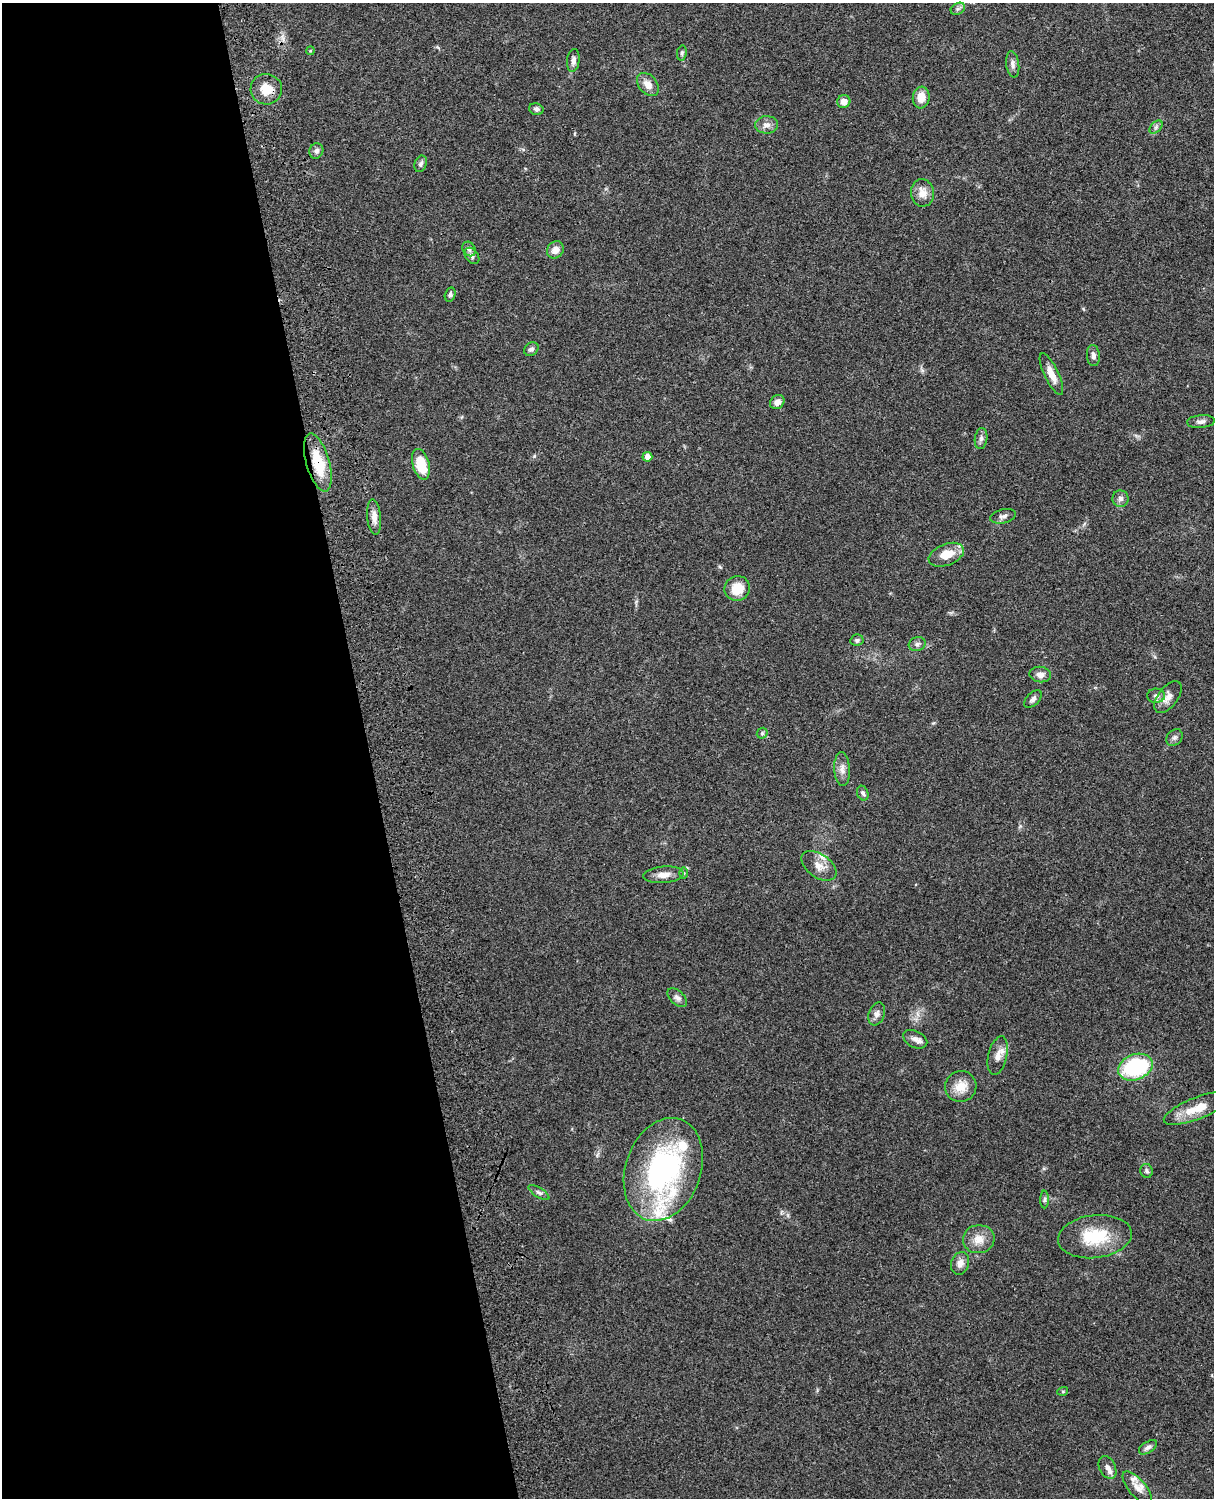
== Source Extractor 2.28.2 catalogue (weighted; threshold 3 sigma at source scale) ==
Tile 5 of 4 x 3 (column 1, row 2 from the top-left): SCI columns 119-1330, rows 1660-3155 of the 5088 x 4928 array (HDU 1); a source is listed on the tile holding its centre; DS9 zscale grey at full resolution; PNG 1216 x 1500 px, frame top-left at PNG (2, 3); each listed source drawn as its Kron ellipse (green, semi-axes under 4 px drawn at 4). Shown black and unused: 30% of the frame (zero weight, under 3 of 4 exposures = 6% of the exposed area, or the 3 px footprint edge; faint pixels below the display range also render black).
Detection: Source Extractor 2.28.2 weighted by HDU 2 'WHT'; one run over the whole footprint, this tile lists its part. Background 0.0884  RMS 0.0061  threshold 0.0275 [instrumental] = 3 sigma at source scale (4.5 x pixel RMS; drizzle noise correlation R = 1.50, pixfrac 1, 0.05/0.05 arcsec/px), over >= 5 px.
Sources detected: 70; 6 inside a brighter listed object's ellipse — not listed separately; the other 64 listed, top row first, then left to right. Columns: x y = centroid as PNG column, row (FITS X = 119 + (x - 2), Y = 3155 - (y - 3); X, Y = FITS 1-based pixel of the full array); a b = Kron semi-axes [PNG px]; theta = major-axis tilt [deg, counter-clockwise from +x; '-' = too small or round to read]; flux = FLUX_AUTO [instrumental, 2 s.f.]
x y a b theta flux
958 9 7 5 30 1.4
310 51 4 3 - 0.58
682 53 7 5 82 1.2
573 60 11 6 84 2.5
1013 64 13 6 -82 2.6
648 84 13 9 -50 5.3
266 89 16 15 - 9.8
921 98 11 8 82 7.3
844 102 6 6 - 4.7
536 109 7 5 -16 1.7
767 125 11 8 1 3.5
1156 127 8 5 45 1.5
316 151 8 7 - 2.2
421 164 8 6 69 1.7
922 193 14 11 -82 6
469 249 8 6 -55 1.8
555 250 9 8 - 5
472 256 9 6 -53 1.8
450 295 7 5 74 1.4
531 349 8 6 39 1.8
1093 356 10 6 -85 2.4
1051 374 23 7 -64 7.1
777 402 8 6 42 3.6
1201 422 14 6 4 2.5
981 438 10 6 82 2
647 457 5 5 - 4
318 462 30 11 -74 21
421 464 15 8 -74 17
1120 499 8 8 - 2.3
1003 516 13 7 12 2.6
374 517 18 7 -85 4.3
946 555 18 10 21 10
737 588 13 12 - 11
857 640 6 5 - 1.5
917 644 8 6 17 2
1040 674 11 7 -7 3.5
1156 696 9 7 -2 2.3
1168 697 18 10 53 5.5
1033 699 11 6 46 2.1
762 733 6 5 - 0.91
1174 738 9 7 44 1.8
842 769 17 8 -86 4
863 793 7 5 -68 1.6
819 866 20 11 -35 6.6
683 873 6 4 -89 0.84
663 875 20 8 4 5.2
677 998 12 7 -42 2.4
877 1014 12 8 70 2.8
915 1039 13 8 -26 3.4
998 1056 20 9 77 5.4
1135 1067 18 12 21 62
961 1086 16 15 - 9.3
1197 1108 35 11 21 13
663 1169 53 37 70 120
1147 1171 7 6 - 1.5
539 1193 12 4 -32 1.8
1045 1199 9 4 89 1.3
1095 1237 37 21 7 27
979 1239 16 14 8 7.3
960 1263 11 9 73 4.3
1063 1391 5 3 - 0.63
1148 1447 10 5 32 2.2
1107 1467 12 8 -64 3.4
1137 1488 20 8 -51 5.1
Overlapping masked pixels (flux is a lower limit): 2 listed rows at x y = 266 89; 318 462